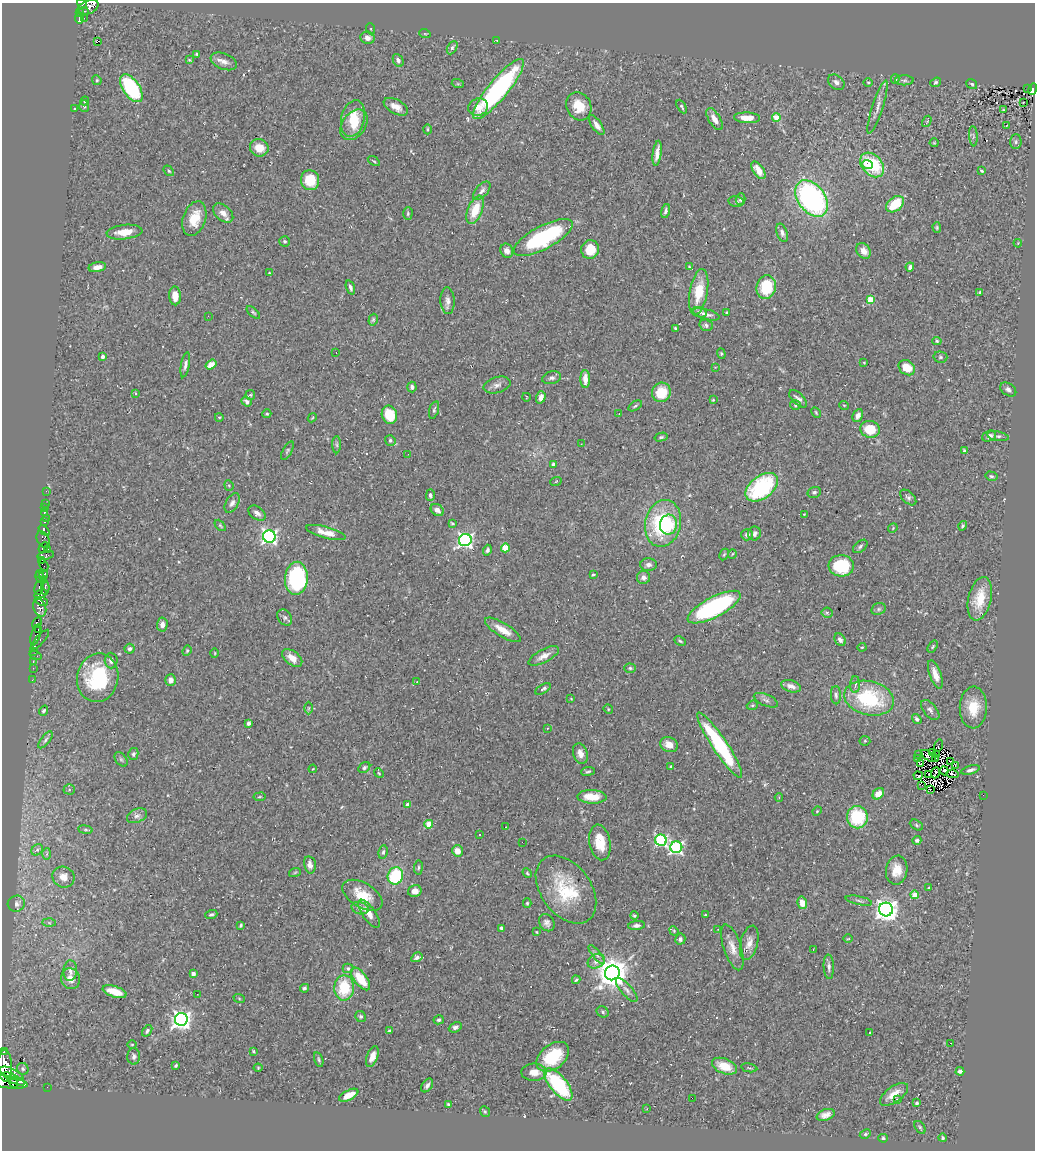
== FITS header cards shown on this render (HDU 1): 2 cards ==
NAXIS1  =                 1033
NAXIS2  =                 1148

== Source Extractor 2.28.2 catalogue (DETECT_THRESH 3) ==
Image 1033 x 1148 px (HDU 1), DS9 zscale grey, 1 PNG px = 1 image px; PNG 1037 x 1152 px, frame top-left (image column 1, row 1148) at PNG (2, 3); each listed source drawn as its Kron ellipse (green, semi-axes under 4 px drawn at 4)
Background 0.243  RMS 0.021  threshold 0.0623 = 3 sigma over >= 5 px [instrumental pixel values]
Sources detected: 396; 4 with non-positive FLUX_AUTO (blend fragments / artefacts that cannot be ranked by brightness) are neither listed nor drawn; the other 392 listed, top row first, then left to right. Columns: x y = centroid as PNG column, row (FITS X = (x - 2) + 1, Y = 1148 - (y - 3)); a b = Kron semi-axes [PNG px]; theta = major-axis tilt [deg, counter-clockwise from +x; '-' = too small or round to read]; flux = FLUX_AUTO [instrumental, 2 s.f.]
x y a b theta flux
82 4 5 4 - 260
88 7 11 6 25 460
84 11 5 2 - 54
80 13 4 3 - 130
79 18 5 3 - 110
84 18 3 2 - 2.9
371 29 5 3 - 1.3
425 34 6 3 -18 1.5
367 38 7 6 - 7.6
497 41 3 2 - 0.87
97 42 3 3 - 33
452 48 7 4 63 3.7
197 54 3 3 - 2.3
189 60 4 3 - 1.2
398 60 7 5 -63 4.8
224 61 14 8 -22 8.9
895 79 4 4 - 2.1
97 80 5 4 - 2
904 80 9 5 -1 2.8
836 82 9 6 -38 5.6
868 82 5 3 - 1.3
936 82 6 4 39 2.3
458 84 6 4 -18 1.7
972 84 6 4 -35 2.1
131 88 16 8 -55 140
1027 88 3 2 - 1.3
498 89 38 10 50 240
1033 89 6 4 74 51
85 101 4 4 - 1.7
1023 102 3 2 - 1.9
84 106 6 5 - 2.5
579 106 15 12 -63 27
396 107 13 7 -29 11
478 107 10 8 21 11
682 107 7 3 -61 2.2
878 107 28 5 72 9.7
74 109 3 2 - 1.1
1003 110 2 2 - 0.96
747 118 13 5 -3 15
776 118 4 4 - 42
353 119 19 11 76 34
715 119 12 5 -58 12
927 121 6 3 57 1.5
354 125 17 11 54 22
597 125 11 5 -55 7.5
1007 126 3 2 - 0.99
428 129 5 3 - 1.4
973 136 10 4 -86 3.1
1016 142 7 5 88 3
934 143 4 4 - 1.4
259 148 9 8 - 20
657 153 12 4 82 10
374 161 6 3 -33 1.6
867 164 5 4 - 28
872 165 14 10 -48 86
758 170 10 5 -56 18
169 171 6 3 -49 1.9
982 171 4 3 - 1.8
310 180 10 9 - 36
482 191 11 6 48 5.7
811 198 20 13 -53 320
741 199 6 5 - 4
736 201 8 5 -9 2.5
895 204 10 6 39 41
475 210 15 7 67 34
666 211 7 4 76 3.5
223 213 12 7 -42 10
408 214 6 4 89 2.2
194 219 18 11 71 29
937 228 5 4 - 1.8
124 232 18 7 6 21
782 233 9 5 -71 4.7
543 237 33 11 28 150
285 241 5 5 - 2.3
1018 243 4 3 - 1.1
590 249 9 8 - 30
507 251 7 6 - 7.8
864 251 8 6 -53 11
97 267 9 5 11 11
690 267 4 2 - 1.4
910 267 4 3 - 4.7
269 273 3 3 - 1.2
350 287 7 4 -72 3.9
766 287 12 9 76 60
699 292 23 9 80 41
980 292 3 3 - 1.6
175 296 9 6 -88 15
870 300 4 4 - 37
448 301 13 7 -87 6.9
253 312 8 4 -42 2.3
700 312 7 5 -20 3.8
727 313 4 4 - 2.5
706 314 14 5 -14 7.2
208 316 3 2 - 1.4
373 320 6 4 74 2.2
706 325 7 5 -17 3.3
675 328 4 3 - 2
937 341 5 4 - 2
336 353 2 2 - 1.1
721 354 5 4 - 1.8
103 356 4 3 - 5.1
940 357 7 5 -13 2.3
864 363 3 2 - 1
185 365 13 4 79 4.4
211 365 6 4 35 17
715 367 3 3 - 1.1
907 368 9 7 -36 25
552 378 9 6 15 4.3
585 379 9 5 -90 13
497 385 14 8 16 7.1
412 387 5 4 - 4
1008 390 9 6 -36 4.4
661 392 10 9 - 37
136 393 3 3 - 5.2
250 395 5 5 - 1.8
526 397 4 2 - 0.87
541 397 6 4 71 9.1
798 399 11 5 -43 6.3
713 400 4 4 - 1.6
247 402 5 4 - 3.8
795 405 5 5 - 2.2
844 405 5 3 - 1.2
635 406 7 3 32 2
434 410 9 4 74 2.9
816 412 6 3 -63 1.6
619 413 2 2 - 1
267 414 4 3 - 1.7
389 415 9 7 -69 41
858 416 6 5 - 6.4
219 417 4 3 - 1.1
312 418 5 3 - 1.2
870 429 10 8 -14 35
989 436 7 5 22 7.1
998 436 11 4 -11 3.7
661 437 6 4 14 2.3
390 440 5 5 - 2.7
581 444 2 2 - 0.78
337 445 9 4 -89 2.7
287 451 10 4 61 2.5
964 451 3 3 - 2.9
408 454 2 2 - 1.5
553 464 3 3 - 5.7
991 476 6 4 -15 2.4
556 481 6 3 21 1.3
229 485 5 4 - 1.8
762 487 18 11 37 130
46 491 2 2 - 3.8
814 492 7 5 16 2.9
430 495 5 4 - 4
908 497 10 5 -43 3.7
45 503 2 2 - 6.5
232 503 10 6 60 5.3
45 508 2 2 - 4.2
437 510 7 5 -37 7.5
44 512 4 3 - 21
257 513 9 6 -35 6.1
804 514 3 2 - 0.88
46 518 3 2 - 6.8
44 522 3 3 - 70
452 523 4 2 - 1.7
663 523 24 18 78 130
220 525 7 3 -48 1.8
668 525 10 8 81 42
963 526 5 4 - 2.1
893 528 5 4 - 1.6
44 530 6 4 -42 290
326 532 20 6 -15 17
754 534 7 6 - 4.6
747 535 6 5 - 5.7
269 536 6 6 - 450
43 540 9 6 -60 60
465 540 6 6 - 430
860 546 8 5 40 3.5
43 548 5 3 - 55
505 548 4 4 - 41
47 549 3 2 - 9.9
487 550 5 4 - 3.1
724 554 6 3 62 1.5
732 554 4 3 - 1.1
45 555 8 4 13 180
41 560 3 2 - 200
44 565 6 3 -61 300
648 565 8 6 2 5.4
841 566 13 10 -4 65
40 574 4 2 - 120
593 574 3 3 - 1.8
44 575 4 4 - 210
643 577 6 6 - 6.2
40 578 6 4 -51 170
296 578 16 11 87 170
39 587 7 4 76 180
45 588 7 3 90 190
40 594 6 3 32 440
980 599 22 11 77 35
42 601 6 4 -24 430
714 607 29 10 28 220
40 608 9 6 -71 460
879 609 7 5 22 3.1
827 613 5 5 - 2.3
285 617 9 6 -51 4.1
37 623 6 4 59 320
162 624 7 5 86 7.6
38 629 3 3 - 310
503 630 20 7 -31 18
36 635 11 4 73 330
40 640 13 4 48 41
840 640 7 5 -55 5.7
680 641 6 3 -26 1.9
862 647 4 4 - 1.5
933 647 6 4 54 1.9
130 649 5 5 - 3.5
34 651 2 2 - 6.2
187 651 5 4 - 1.7
215 653 5 3 - 1.3
35 655 6 2 -18 17
544 656 17 6 28 10
292 658 12 7 -38 13
111 660 8 6 -88 5.9
33 661 3 2 - 12
33 668 2 2 - 7.7
630 668 6 4 -1 2.3
935 674 15 6 -70 14
98 678 24 20 78 110
32 680 2 2 - 5.7
170 680 6 5 - 9.5
417 682 2 2 - 1.1
855 685 8 5 88 4.2
791 686 10 5 -17 8.4
543 689 9 4 31 3.9
836 695 9 5 -88 3.6
869 698 25 17 -13 120
571 699 3 2 - 0.83
766 700 13 5 -23 4.7
752 705 6 4 20 1.9
973 707 21 13 88 31
309 708 6 4 89 2.1
608 709 5 4 - 1.4
930 710 12 6 -50 5.4
43 711 5 4 - 2.8
917 719 5 4 - 3.2
248 723 4 3 - 6.3
547 728 3 2 - 4
45 740 10 4 52 3.7
865 741 5 5 - 2.2
669 745 9 7 -22 15
720 745 39 7 -56 160
939 745 6 3 73 3.1
933 752 3 2 - 1.1
580 753 10 7 -73 9.3
133 754 6 5 - 3
918 754 2 2 - 0.78
936 755 3 3 - 2
928 756 8 4 -35 1.1
121 759 8 5 -53 3
918 759 3 2 - 2.9
935 759 2 2 - 1.1
951 761 3 2 - 1.2
920 763 3 2 - 0.3
955 766 3 2 - 2.2
671 767 3 3 - 2.5
364 768 6 5 - 2.8
313 769 4 3 - 1.2
970 770 9 4 16 4.1
588 771 7 3 6 2.2
944 771 4 3 - 1.4
379 773 5 4 - 1.4
936 773 6 2 66 1.4
929 774 2 2 - 0.93
952 774 6 3 -11 4.1
918 776 4 2 - 1.4
922 785 2 2 - 0.84
69 789 5 5 - 2
930 789 3 2 - 1.2
878 794 6 5 - 14
983 795 2 2 - 21
260 797 6 3 9 1.4
592 797 14 7 -2 27
779 798 4 3 - 1.5
408 805 4 4 - 9.2
817 811 5 4 - 1.6
137 816 10 7 23 5.7
857 817 11 10 - 73
429 824 4 4 - 31
916 825 7 5 -29 2.3
506 827 2 2 - 0.73
85 830 7 3 -9 1.9
479 835 2 2 - 1.5
661 840 6 5 - 210
917 840 4 4 - 2.6
522 842 2 2 - 34
600 842 18 10 -80 31
676 847 6 6 - 290
37 850 6 5 - 3
457 851 6 5 - 12
383 852 7 4 82 3.5
47 854 6 4 88 2.5
310 865 9 5 -77 8
418 868 7 4 84 2.3
897 870 14 10 80 20
295 872 6 3 20 1.7
527 873 5 4 - 1.7
395 876 9 7 67 80
63 877 11 10 - 14
928 888 3 2 - 1.3
566 890 38 25 -53 78
415 891 7 6 - 10
362 895 22 12 -31 34
915 895 4 4 - 30
859 901 13 3 -12 3.1
527 903 5 4 - 1.7
802 903 6 5 - 14
16 904 9 8 - 6
360 908 9 6 -17 7.4
886 909 7 7 - 1100
211 914 6 4 19 2.5
369 914 16 6 -55 13
705 915 4 2 - 1.2
634 916 4 4 - 1.9
49 923 7 4 -2 2.5
547 923 9 7 -57 5.7
241 925 4 3 - 1.9
637 925 8 4 5 4.3
501 928 4 3 - 3.5
718 929 4 3 - 1.1
674 931 5 4 - 1.4
536 932 3 2 - 0.96
680 939 5 5 - 3.9
848 939 5 3 - 1.3
749 943 17 8 76 12
732 947 24 8 -72 15
813 949 3 2 - 1.3
597 955 11 4 -53 3.8
417 957 6 4 32 5
596 961 9 6 26 7.3
829 967 12 5 -87 4.7
348 968 5 5 - 3.4
70 971 10 7 86 6.6
612 973 7 7 - 2800
193 974 4 4 - 7
71 979 10 9 - 12
361 979 13 6 -52 38
576 980 4 3 - 1.8
304 988 4 4 - 2.7
344 988 12 10 89 56
627 990 15 5 -49 6.4
114 992 12 5 -17 25
197 994 2 2 - 7.8
239 998 6 3 -20 1.6
603 1012 6 5 - 2.9
360 1016 6 5 - 2.6
181 1019 6 6 - 770
439 1020 5 4 - 2.4
455 1027 7 5 26 4.5
147 1031 6 4 54 2.8
389 1031 4 3 - 3.2
870 1032 3 2 - 1.5
950 1043 2 2 - 0.82
132 1045 5 3 - 1.4
253 1051 3 3 - 1.4
4 1052 3 2 - 63
134 1056 8 6 -88 3.8
372 1057 11 5 70 12
553 1057 18 12 38 64
319 1060 8 4 -73 2.4
176 1065 3 3 - 2.1
5 1066 16 7 -87 4900
725 1066 13 7 -20 26
258 1068 4 4 - 1.3
749 1068 8 2 -11 1.5
23 1069 6 5 - 3.1
960 1071 4 4 - 4.5
534 1072 12 8 0 13
12 1074 13 5 -24 1400
14 1079 12 4 -27 1400
6 1082 22 6 -8 1600
13 1083 5 4 - 700
558 1084 19 8 -50 140
427 1085 7 5 55 5.1
47 1087 2 2 - 4.5
894 1094 16 8 36 17
349 1095 10 5 26 18
692 1098 2 2 - 7
898 1100 3 2 - 22
917 1103 4 3 - 2
449 1105 4 3 - 3.4
647 1109 2 2 - 0.89
485 1112 6 4 -53 1.9
826 1115 9 5 20 7.6
920 1127 7 4 -54 2.2
865 1134 6 4 27 2.2
883 1138 5 4 - 2.7
942 1138 4 4 - 3.3
At the frame edge (FLAGS 8, measured only in part): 5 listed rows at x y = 82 4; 1033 89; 4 1052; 5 1066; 6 1082
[4 non-positive-flux detections neither listed nor drawn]